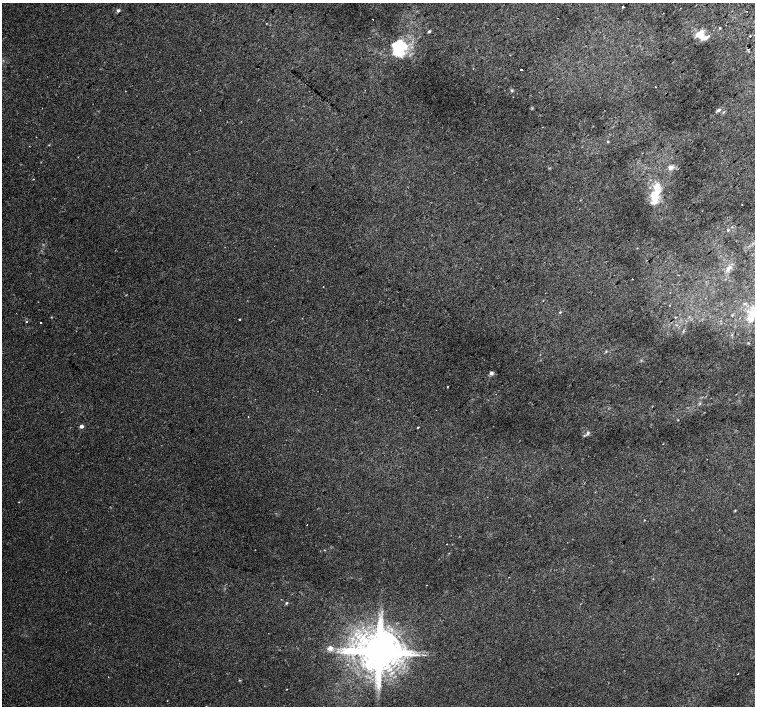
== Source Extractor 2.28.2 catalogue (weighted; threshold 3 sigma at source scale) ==
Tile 10 of 4 x 4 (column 2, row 3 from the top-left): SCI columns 1544-3049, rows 1663-3070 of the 6093 x 6076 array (HDU 1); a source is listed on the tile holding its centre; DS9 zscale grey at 2 x 2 block average (1 PNG px = mean of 2 x 2 image px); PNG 757 x 708 px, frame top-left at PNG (2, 3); no overlay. Shown black and unused: <1% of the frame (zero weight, under 2 of 3 exposures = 2% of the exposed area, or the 3 px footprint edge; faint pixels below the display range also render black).
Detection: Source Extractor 2.28.2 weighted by HDU 2 'WHT'; one run over the whole footprint, this tile lists its part. Background 0.00501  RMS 0.0038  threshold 0.0171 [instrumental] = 3 sigma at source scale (4.5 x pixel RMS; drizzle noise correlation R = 1.50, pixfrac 1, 0.0396/0.0396 arcsec/px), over >= 5 px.
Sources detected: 60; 3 inside a brighter object's white glare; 2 cosmic-ray / hot-pixel residue — not listed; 6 inside a brighter listed object's ellipse — not listed separately; the other 49 listed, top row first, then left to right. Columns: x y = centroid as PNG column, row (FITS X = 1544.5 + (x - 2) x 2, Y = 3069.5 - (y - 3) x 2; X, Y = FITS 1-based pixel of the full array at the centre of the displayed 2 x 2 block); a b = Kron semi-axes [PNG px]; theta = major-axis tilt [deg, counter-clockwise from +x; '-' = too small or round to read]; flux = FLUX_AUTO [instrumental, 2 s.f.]
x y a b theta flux
622 6 2 2 - 0.94
118 10 4 4 - 1.5
747 11 2 2 - 1.1
719 28 2 2 - 1.1
429 31 3 2 - 1.7
700 34 14 11 25 11
750 36 2 2 - 0.57
399 51 18 11 -3 23
749 51 2 2 - 0.7
521 70 2 2 - 2.1
655 87 2 2 - 0.39
512 90 4 3 - 1
718 110 6 3 33 2.2
723 112 4 3 - 0.94
608 141 3 3 - 0.72
49 145 3 2 - 0.46
671 167 6 6 - 3.9
33 179 2 2 - 0.47
655 193 21 11 48 17
728 230 3 3 - 0.83
729 267 6 5 - 3.2
632 279 2 2 - 0.75
669 305 2 2 - 0.4
560 312 3 2 - 0.72
753 315 17 12 -77 16
675 317 3 2 - 0.51
689 317 3 2 - 0.62
239 319 2 2 - 1.2
26 322 2 2 - 1.1
41 323 2 2 - 0.76
731 335 4 2 - 0.68
606 351 3 2 - 0.75
491 373 4 4 - 2.5
700 404 3 2 - 0.68
248 417 2 2 - 0.38
678 420 2 2 - 0.43
81 426 3 2 - 4.5
418 427 2 2 - 0.92
588 433 5 4 - 1.7
19 502 2 2 - 0.41
644 520 3 2 - 0.47
447 544 2 2 - 0.3
286 603 3 3 - 1.1
365 641 12 10 -53 19
330 648 3 3 - 7.5
380 653 10 7 36 3000
738 674 2 2 - 0.44
239 680 3 2 - 0.6
287 689 2 2 - 0.37
Isophote crosses this tile's border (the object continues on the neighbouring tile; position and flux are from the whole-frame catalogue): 1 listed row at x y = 753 315
Diffuse or blended objects may show on this block-average render without a row.